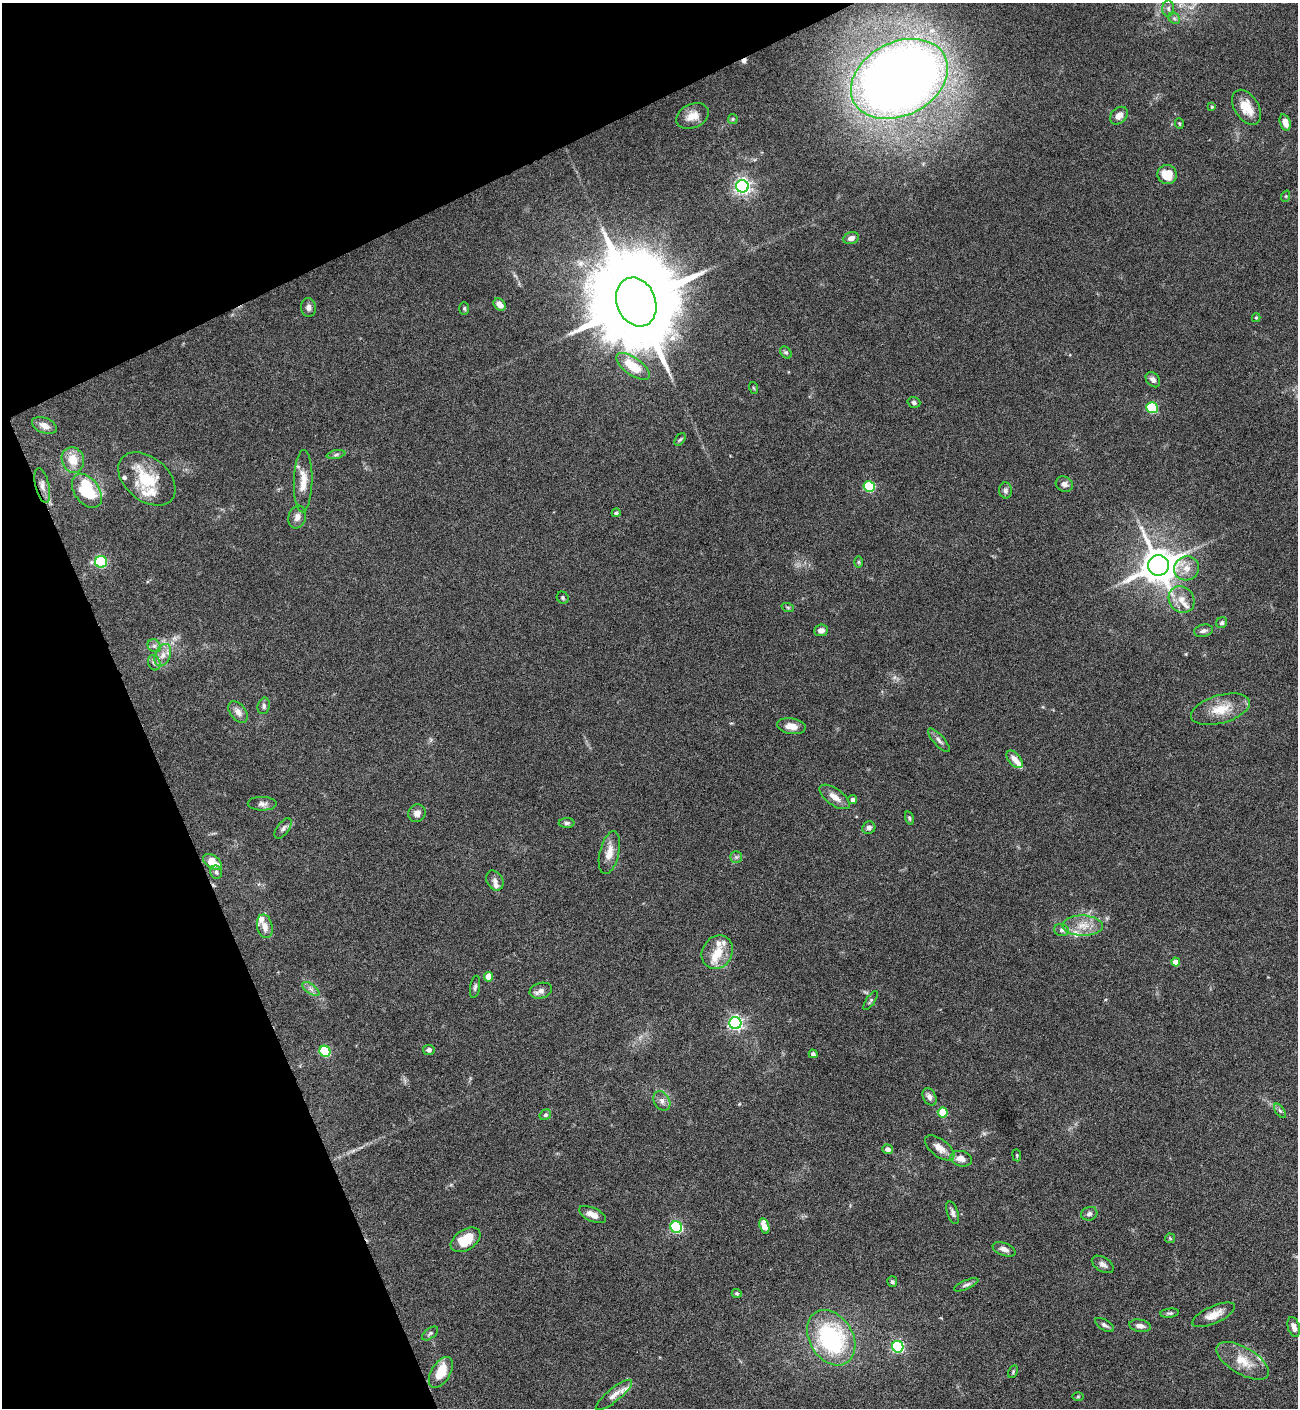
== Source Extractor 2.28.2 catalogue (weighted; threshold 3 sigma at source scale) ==
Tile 5 of 4 x 4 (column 1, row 2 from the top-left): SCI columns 151-1446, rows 2815-4220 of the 5617 x 5627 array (HDU 1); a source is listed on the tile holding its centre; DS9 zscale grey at full resolution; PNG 1300 x 1410 px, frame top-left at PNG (2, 3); each listed source drawn as its Kron ellipse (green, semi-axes under 4 px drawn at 4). Shown black and unused: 22% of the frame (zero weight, under 4 of 8 exposures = <1% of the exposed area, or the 3 px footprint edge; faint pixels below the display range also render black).
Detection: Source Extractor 2.28.2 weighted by HDU 2 'WHT'; one run over the whole footprint, this tile lists its part. Background 0.0778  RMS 0.0045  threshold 0.0184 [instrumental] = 3 sigma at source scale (4.09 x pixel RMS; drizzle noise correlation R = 1.36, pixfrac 0.8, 0.05/0.05 arcsec/px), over >= 5 px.
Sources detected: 131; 1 cosmic-ray / hot-pixel residue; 1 long thin detection or spike segment (spike, bleed or trail) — neither listed nor drawn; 11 inside a brighter listed object's ellipse — not listed separately; the other 118 listed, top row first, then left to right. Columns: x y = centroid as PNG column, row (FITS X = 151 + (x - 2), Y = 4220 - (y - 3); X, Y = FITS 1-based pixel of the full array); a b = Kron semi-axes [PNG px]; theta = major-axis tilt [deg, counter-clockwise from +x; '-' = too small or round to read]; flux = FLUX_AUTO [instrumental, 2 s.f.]
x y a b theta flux
1168 8 8 6 -88 1.2
1174 18 6 5 - 0.97
899 79 51 36 27 540
1212 107 4 3 - 0.48
1247 107 19 12 -58 7.4
692 116 17 12 23 5.1
1119 116 10 7 45 2.9
733 119 5 4 - 0.54
1285 122 8 5 -72 3.9
1179 124 5 3 - 0.39
1167 174 10 9 - 8
742 186 6 6 - 150
1286 196 6 3 72 0.4
851 238 8 6 13 2
636 302 25 19 -68 9200
499 304 7 5 -48 3.2
308 307 9 7 -85 1.6
464 308 6 5 - 0.66
1256 318 4 4 - 0.46
786 352 7 5 -46 0.81
633 366 19 8 -36 12
1153 380 8 6 -49 1.7
754 388 6 3 -69 0.48
914 402 6 5 - 1.1
1152 408 5 5 - 33
44 426 13 7 -22 3.1
680 439 7 4 52 0.71
336 455 9 4 11 0.89
73 460 13 11 -73 6.8
147 479 32 21 -40 18
303 481 31 9 88 6.5
1064 484 9 7 -25 1.9
42 485 18 7 -76 2.7
869 487 5 5 - 30
1005 490 8 6 -86 1.3
87 491 19 12 -54 22
616 513 4 4 - 0.97
297 517 11 8 72 2.3
101 562 6 6 - 23
859 562 6 4 90 0.51
1159 565 10 10 - 1100
1187 568 12 12 - 4.5
563 598 6 5 - 0.67
1181 600 14 12 -54 4.7
788 608 6 4 -20 0.55
1222 623 6 5 - 1
821 630 7 6 - 2
1203 631 9 6 12 1.5
154 646 7 6 - 1.2
163 655 12 7 68 3
154 663 8 6 -68 1.2
264 706 8 6 76 1.2
1220 709 30 14 16 9.7
238 712 12 7 -53 2.6
791 726 14 7 -10 4.1
939 740 15 5 -48 1.6
1014 759 10 6 -49 3.1
834 797 17 8 -36 3.8
853 800 4 4 - 1.5
262 804 14 7 0 1.8
417 813 9 8 - 2.3
909 818 7 4 -76 0.65
567 823 8 5 0 1
869 828 6 6 - 1.6
283 829 12 6 54 1.5
609 853 22 9 77 5.2
736 857 6 5 - 0.9
212 862 10 6 -34 7.8
216 872 7 5 -78 1.2
495 881 10 8 -61 1.8
265 926 12 7 -78 3.5
1083 926 20 10 -1 6.4
1061 930 7 6 - 1.1
717 952 17 15 57 7.1
1176 962 4 4 - 4.3
489 977 5 4 - 6.7
475 987 11 5 80 1.1
311 989 10 5 -36 1.6
541 991 11 7 16 2.1
870 1001 11 4 56 0.86
735 1023 6 6 - 110
429 1050 6 5 - 1.4
325 1051 6 5 - 31
813 1054 4 4 - 1.2
929 1097 9 6 -62 1.7
662 1101 10 7 -57 2.1
1280 1111 8 4 -54 0.88
943 1112 5 5 - 11
545 1115 6 5 - 0.75
940 1148 17 8 -37 4
888 1149 5 4 - 1.8
1017 1155 6 3 -82 0.43
961 1159 11 7 -13 3.1
953 1213 12 5 -71 1.4
1089 1214 8 6 18 1.3
592 1215 14 6 -25 3.5
764 1226 8 4 -73 5.7
676 1227 6 5 - 51
1170 1238 5 5 - 0.49
466 1240 16 10 33 12
1004 1249 12 6 -21 2.3
1103 1264 12 7 -31 1.8
892 1282 5 5 - 0.78
966 1285 13 4 23 1.3
737 1293 5 4 - 0.65
1170 1313 9 4 6 0.82
1214 1315 23 8 24 5
1104 1325 10 5 -31 1.4
1140 1326 11 6 -11 2.2
1294 1327 10 6 -73 2.4
430 1333 9 5 39 0.84
831 1338 30 21 -58 53
898 1347 6 5 - 58
1243 1361 29 13 -30 9.1
441 1372 17 9 59 10
1013 1372 7 4 64 0.6
614 1395 23 6 39 3.2
1078 1397 6 4 1 0.4
Overlapping masked pixels (flux is a lower limit): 1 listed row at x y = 42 485